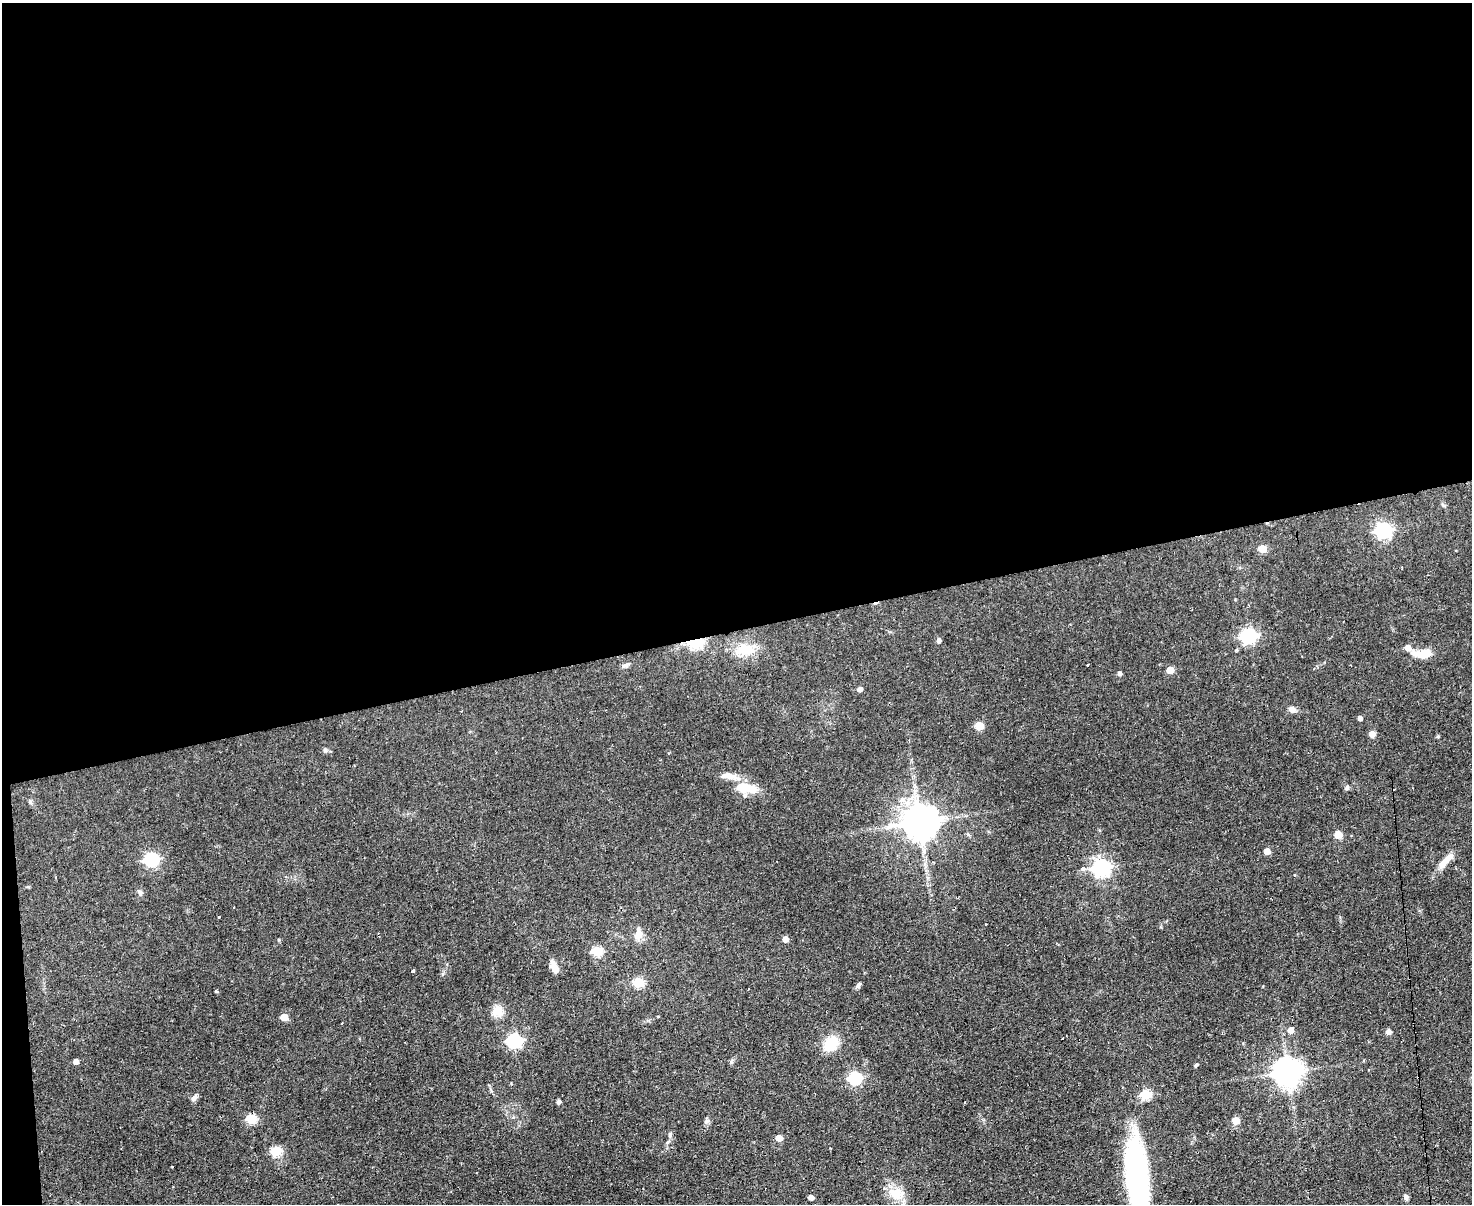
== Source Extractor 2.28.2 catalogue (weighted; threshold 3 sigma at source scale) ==
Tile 1 of 3 x 4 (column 1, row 1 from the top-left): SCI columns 244-1713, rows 3609-4810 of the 4782 x 4810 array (HDU 1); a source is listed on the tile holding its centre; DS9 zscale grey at full resolution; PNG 1474 x 1206 px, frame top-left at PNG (2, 3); no overlay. Shown black and unused: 53% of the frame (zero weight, under 2 of 3 exposures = <1% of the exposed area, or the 3 px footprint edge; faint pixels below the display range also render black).
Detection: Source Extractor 2.28.2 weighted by HDU 2 'WHT'; one run over the whole footprint, this tile lists its part. Background 0.0587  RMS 0.0058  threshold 0.0261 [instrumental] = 3 sigma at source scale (4.5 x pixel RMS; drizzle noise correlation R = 1.50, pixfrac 1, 0.05/0.05 arcsec/px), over >= 5 px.
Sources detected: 74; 2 inside a brighter object's white glare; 3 cosmic-ray / hot-pixel residue — not listed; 2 inside a brighter listed object's ellipse — not listed separately; the other 67 listed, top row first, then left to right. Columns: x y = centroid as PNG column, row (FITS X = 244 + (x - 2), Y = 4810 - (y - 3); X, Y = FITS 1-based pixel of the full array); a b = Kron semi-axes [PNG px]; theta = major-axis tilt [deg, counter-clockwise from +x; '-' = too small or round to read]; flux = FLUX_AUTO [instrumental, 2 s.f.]
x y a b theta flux
1383 530 7 6 - 140
1262 549 5 5 - 13
1402 568 3 2 - 0.76
1248 636 7 6 - 130
938 640 5 5 - 1.7
695 643 23 11 -6 15
745 649 27 15 -6 14
1422 654 24 10 -2 9.7
1088 664 3 3 - 1.2
624 666 10 5 13 1.6
1170 670 5 5 - 9.9
1119 673 5 4 - 1.9
859 689 6 5 - 1.8
1292 709 8 6 -28 3.3
1360 718 4 4 - 2.6
979 726 5 5 - 14
1372 734 7 7 - 2.5
325 750 6 5 - 1
742 787 23 13 -11 13
1347 788 6 5 - 1.3
30 802 6 5 - 1
919 822 10 9 - 1300
1338 834 5 5 - 11
1267 851 5 5 - 4.8
151 859 7 6 - 96
1446 860 25 7 45 7.6
1101 867 7 7 - 210
1083 869 4 3 - 5.2
1295 875 4 3 - 0.4
140 892 8 7 - 1.5
985 924 3 2 - 0.63
638 935 13 9 83 5.3
785 939 5 4 - 5
597 951 6 5 - 30
554 967 16 8 -67 4.6
413 971 3 3 - 0.83
638 983 6 5 - 29
858 985 11 4 48 1.3
216 991 4 4 - 0.62
498 1011 16 14 50 5.9
284 1017 5 5 - 7.8
658 1017 3 2 - 0.57
1291 1030 5 5 - 5
1388 1032 6 6 - 2.3
1222 1033 3 3 - 0.46
1062 1038 2 2 - 0.46
514 1041 7 6 - 110
831 1043 19 14 51 14
75 1061 5 4 - 3.7
731 1062 9 3 74 0.92
1196 1065 6 3 45 0.69
1287 1072 9 8 - 730
855 1078 6 6 - 63
1145 1095 6 5 - 30
194 1098 11 5 54 1.9
558 1102 4 4 - 1.6
251 1119 5 5 - 29
706 1121 8 4 32 1.2
1236 1121 5 5 - 9.2
670 1134 7 5 90 1.1
779 1138 5 5 - 6.6
668 1142 9 3 45 1
276 1151 6 5 - 27
1137 1175 74 20 -84 130
896 1194 21 18 -32 11
811 1197 5 4 - 3.9
1406 1197 7 6 - 1.6
Overlapping masked pixels (flux is a lower limit): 1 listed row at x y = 695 643
Isophote crosses this tile's border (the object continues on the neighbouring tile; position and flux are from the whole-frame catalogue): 1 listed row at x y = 1137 1175
Unlisted compact peaks at least as high as the median listed source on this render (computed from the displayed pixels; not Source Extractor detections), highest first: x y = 1443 505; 279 940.